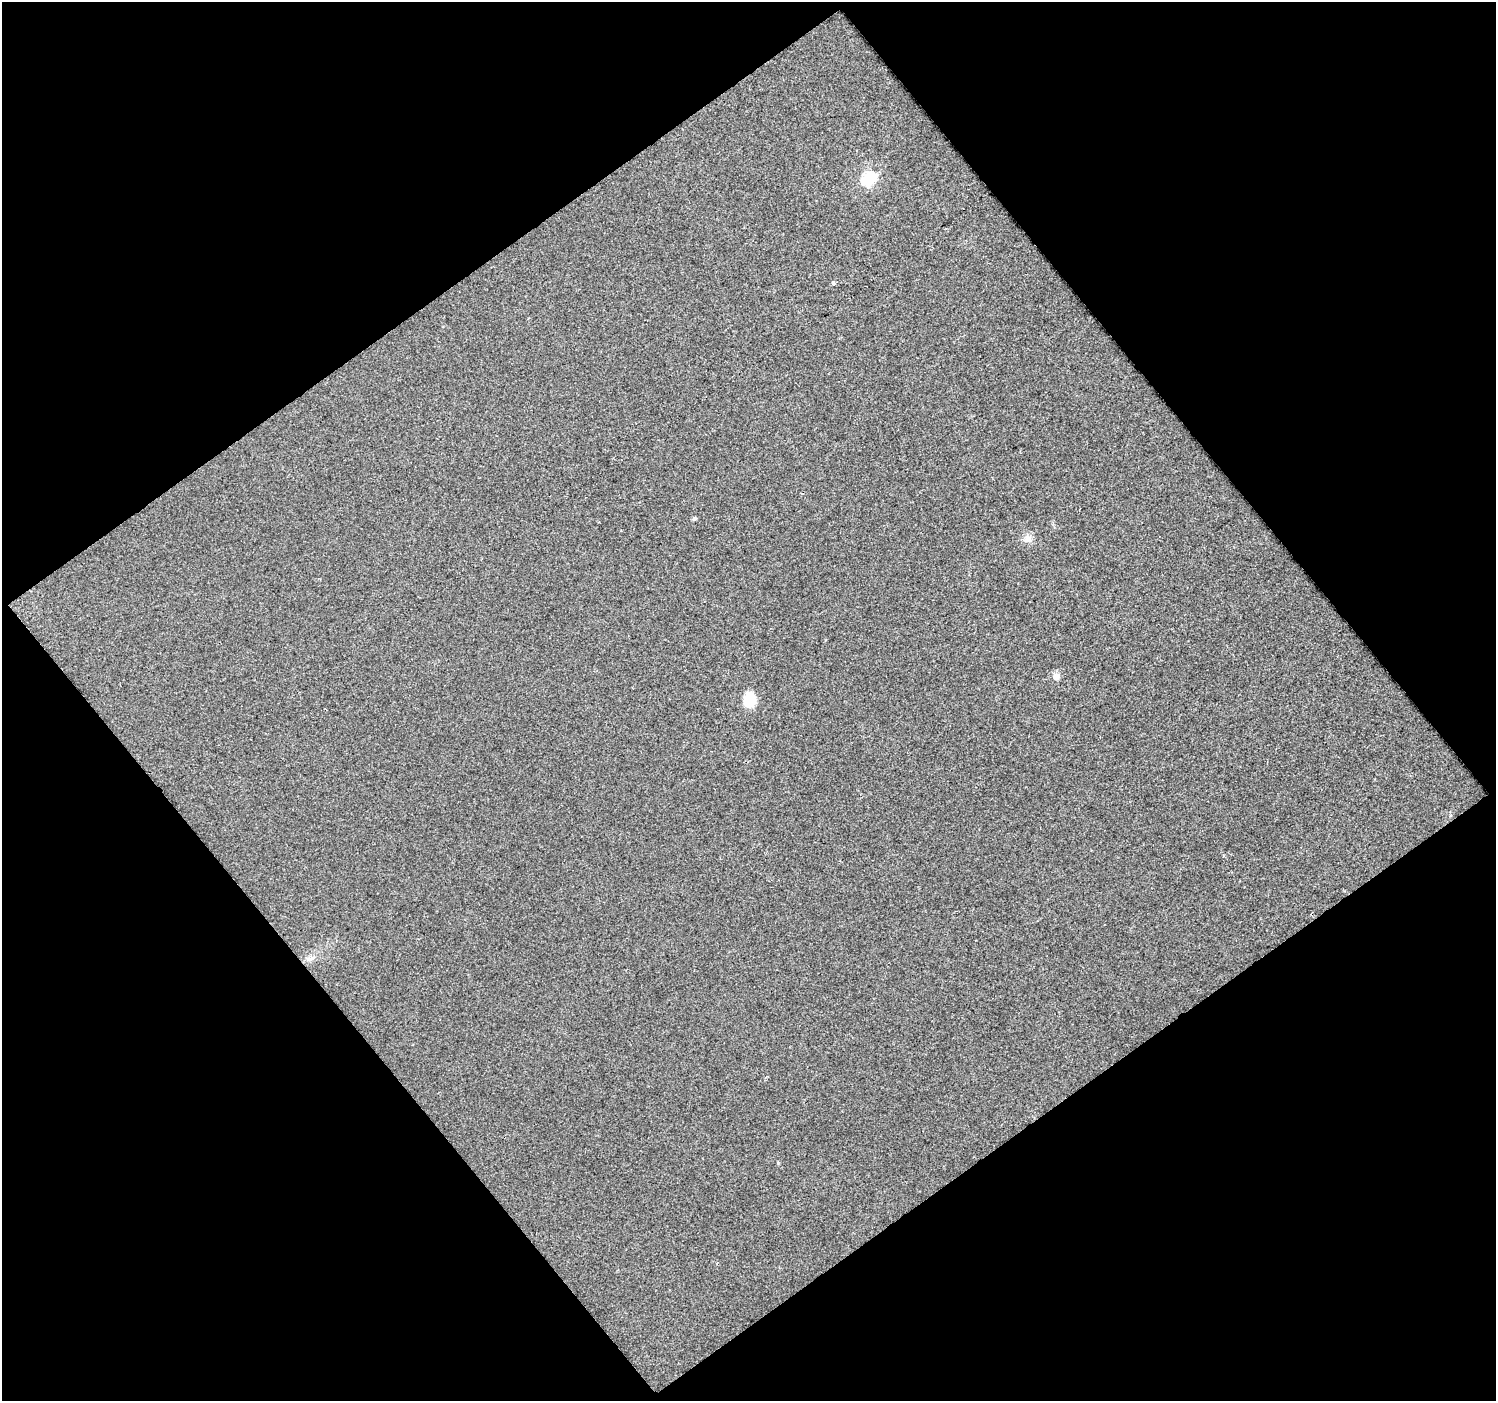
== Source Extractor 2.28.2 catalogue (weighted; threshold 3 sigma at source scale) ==
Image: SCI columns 1-1494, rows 41-1439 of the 1494 x 1482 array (HDU 1 of 3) = the unmasked area's bounding box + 8 px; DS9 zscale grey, full resolution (1 PNG px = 1 image px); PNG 1498 x 1403 px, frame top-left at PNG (2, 2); no overlay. Shown black and unused: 50% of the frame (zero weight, under 2 of 3 exposures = <1% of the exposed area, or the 3 px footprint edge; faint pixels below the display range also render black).
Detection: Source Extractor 2.28.2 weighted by HDU 2 'WHT'. Background 0.0235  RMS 0.0076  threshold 0.0341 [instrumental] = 3 sigma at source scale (4.5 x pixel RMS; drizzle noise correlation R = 1.50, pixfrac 1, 0.0396/0.0396 arcsec/px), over >= 5 px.
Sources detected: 7; all 7 listed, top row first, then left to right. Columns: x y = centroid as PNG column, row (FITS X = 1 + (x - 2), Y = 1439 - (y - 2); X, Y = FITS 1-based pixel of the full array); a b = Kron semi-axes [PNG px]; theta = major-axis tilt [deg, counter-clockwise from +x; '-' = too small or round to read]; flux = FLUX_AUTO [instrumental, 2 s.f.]
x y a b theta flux
868 179 7 6 - 93
834 283 3 3 - 8.2
694 519 5 4 - 1.5
1028 538 11 9 -38 4.3
1056 676 9 8 - 4
750 700 9 7 -88 37
310 959 10 4 33 2.4